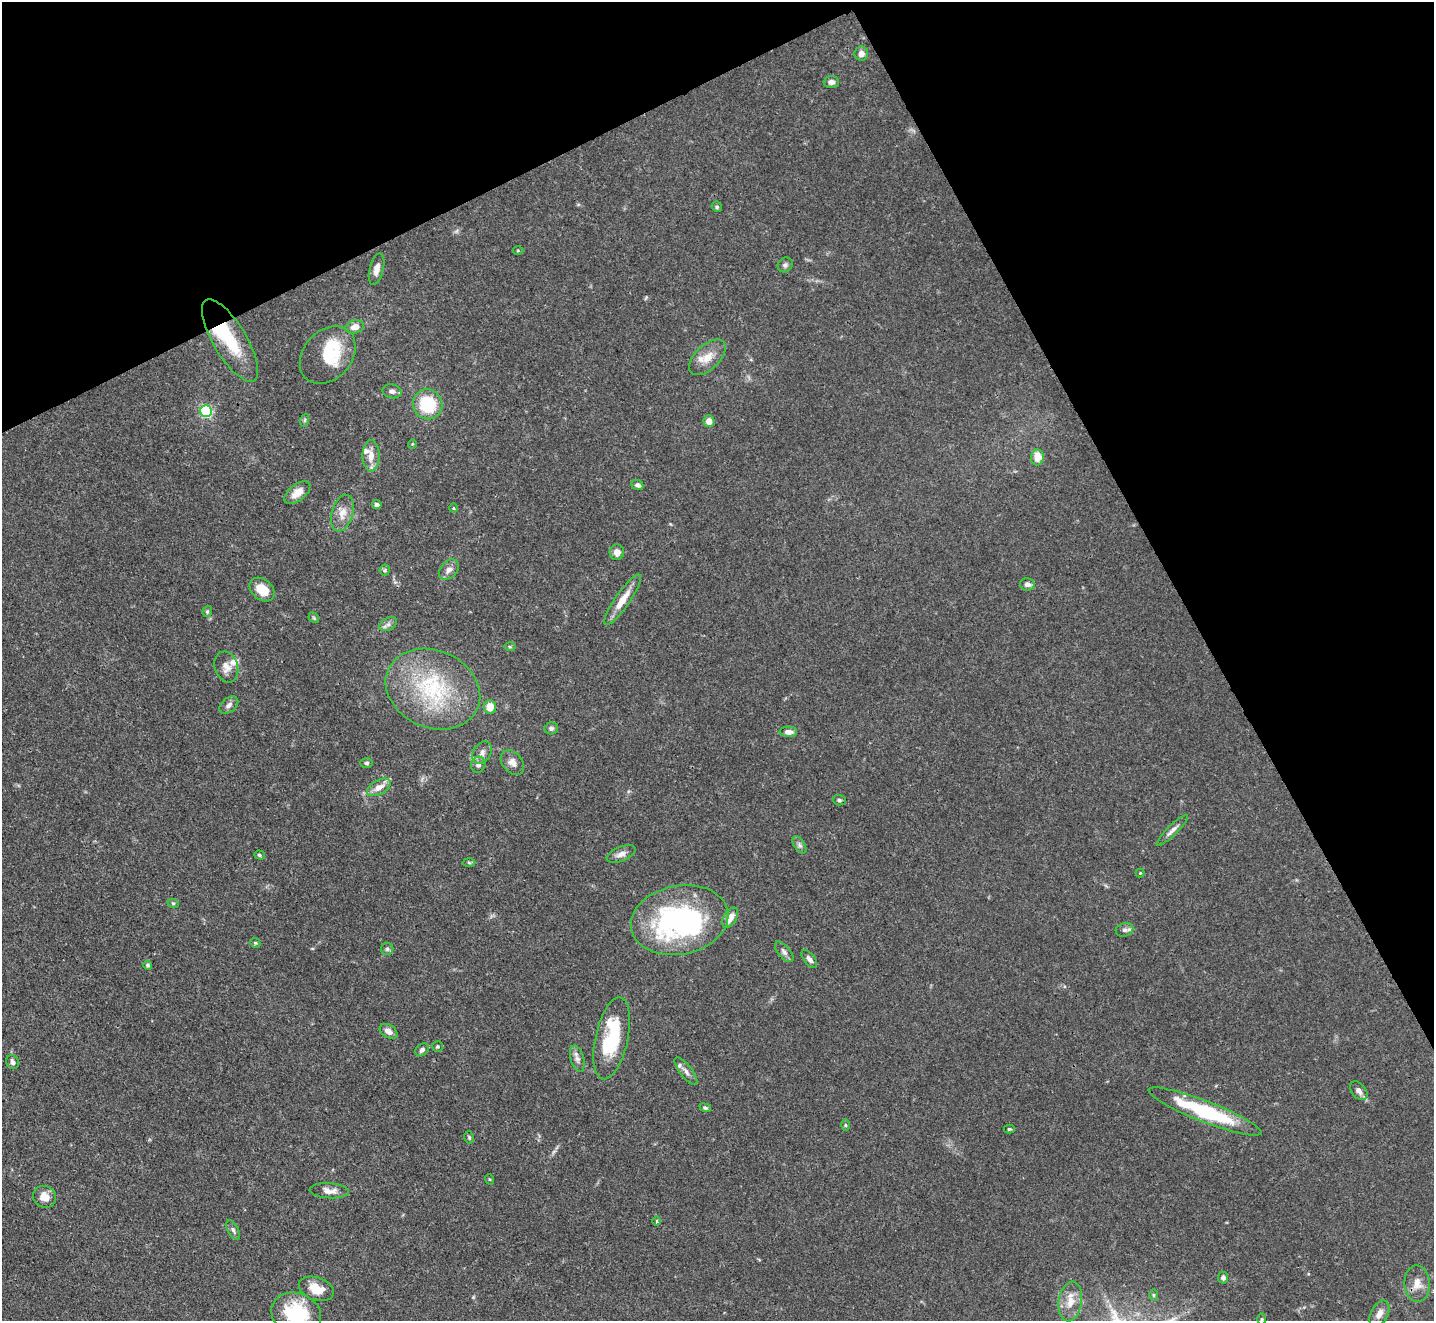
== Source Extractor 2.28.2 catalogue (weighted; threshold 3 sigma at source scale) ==
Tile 3 of 4 x 4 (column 3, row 1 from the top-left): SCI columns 2864-4295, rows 4246-5564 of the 5728 x 5718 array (HDU 1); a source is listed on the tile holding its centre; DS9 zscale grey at full resolution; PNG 1436 x 1323 px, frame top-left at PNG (2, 2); each listed source drawn as its Kron ellipse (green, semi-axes under 4 px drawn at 4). Shown black and unused: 26% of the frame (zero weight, under 3 of 4 exposures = <1% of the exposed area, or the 3 px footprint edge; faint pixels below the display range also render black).
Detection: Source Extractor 2.28.2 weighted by HDU 2 'WHT'; one run over the whole footprint, this tile lists its part. Background 0.068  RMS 0.0034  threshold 0.0155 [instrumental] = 3 sigma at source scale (4.5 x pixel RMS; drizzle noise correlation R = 1.50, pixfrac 1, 0.05/0.05 arcsec/px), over >= 5 px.
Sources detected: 91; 2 inside a brighter object's white glare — neither listed nor drawn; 3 inside a brighter listed object's ellipse — not listed separately; the other 86 listed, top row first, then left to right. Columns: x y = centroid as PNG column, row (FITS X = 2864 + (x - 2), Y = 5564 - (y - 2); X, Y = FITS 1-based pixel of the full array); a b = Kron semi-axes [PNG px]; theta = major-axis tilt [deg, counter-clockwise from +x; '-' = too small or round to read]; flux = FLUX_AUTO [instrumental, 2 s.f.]
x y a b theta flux
861 53 7 6 - 2
831 82 7 6 - 1.3
717 207 5 5 - 0.66
518 251 5 3 - 0.37
785 265 8 7 - 0.9
376 269 16 7 76 2.7
355 327 9 6 13 2.6
230 340 47 16 -59 16
328 355 32 24 48 15
707 357 22 12 44 5.1
392 391 9 7 -13 1.3
428 404 15 14 - 15
206 411 6 6 - 52
305 420 6 4 72 0.47
709 421 6 5 - 3.1
412 444 5 3 - 0.29
371 456 16 8 -90 3.7
1037 457 8 6 85 4.7
637 485 6 5 - 1.1
297 493 15 8 38 3.5
377 505 5 4 - 1.1
454 508 5 3 - 0.36
342 513 19 10 75 3.8
617 552 8 7 - 2.1
385 570 5 5 - 0.52
449 570 11 8 45 1.9
1027 584 7 6 - 1.5
262 589 14 10 -39 6.1
623 600 30 7 55 5.7
207 611 6 4 70 0.49
314 618 6 4 -46 0.47
388 624 9 6 28 1.3
510 647 6 4 -1 0.44
226 667 16 11 -72 3.1
433 689 49 38 -24 35
229 705 11 7 40 1.5
490 707 7 6 - 4.8
551 728 7 6 - 0.91
788 732 9 5 -1 1.6
482 753 12 8 59 2
512 762 14 9 -50 2.4
366 763 6 4 0 0.59
478 765 8 7 - 1.5
379 787 13 7 30 3.1
839 800 6 5 - 0.68
1172 830 21 5 44 1.8
799 845 9 5 -57 1.1
621 854 15 7 22 2.1
259 855 5 4 - 0.56
469 863 6 4 -2 0.44
1140 873 4 4 - 0.33
173 903 6 3 -18 0.46
730 918 11 6 59 3.8
680 920 49 34 11 70
1124 930 9 6 14 1.2
255 943 5 4 - 0.53
387 949 6 6 - 0.71
784 952 12 6 -50 1.4
809 959 11 5 -52 1.4
148 965 4 4 - 0.59
389 1031 9 6 -31 2.2
612 1038 42 16 77 23
438 1047 5 5 - 0.53
422 1050 7 5 43 1.2
577 1059 13 6 -75 1.6
13 1062 7 6 - 1.4
686 1071 17 6 -52 1.8
1359 1091 10 7 -50 1.7
705 1108 6 4 -21 0.63
1205 1111 60 10 -21 30
845 1125 5 4 - 0.44
1009 1129 5 4 - 0.47
469 1137 6 4 -75 0.57
489 1179 5 3 - 0.33
329 1191 20 7 -4 2.9
44 1197 12 10 -37 3.8
657 1221 4 3 - 0.37
233 1230 11 5 -63 0.98
1223 1278 6 5 - 1.2
1417 1284 18 12 -89 4.1
316 1289 18 11 -20 6.2
1153 1295 6 4 -90 0.47
1070 1302 20 11 81 4.8
296 1314 25 20 -19 24
1379 1314 14 8 62 2.7
1262 1319 6 4 89 0.5
Isophote crosses this tile's border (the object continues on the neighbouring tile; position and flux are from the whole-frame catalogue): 1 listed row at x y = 296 1314